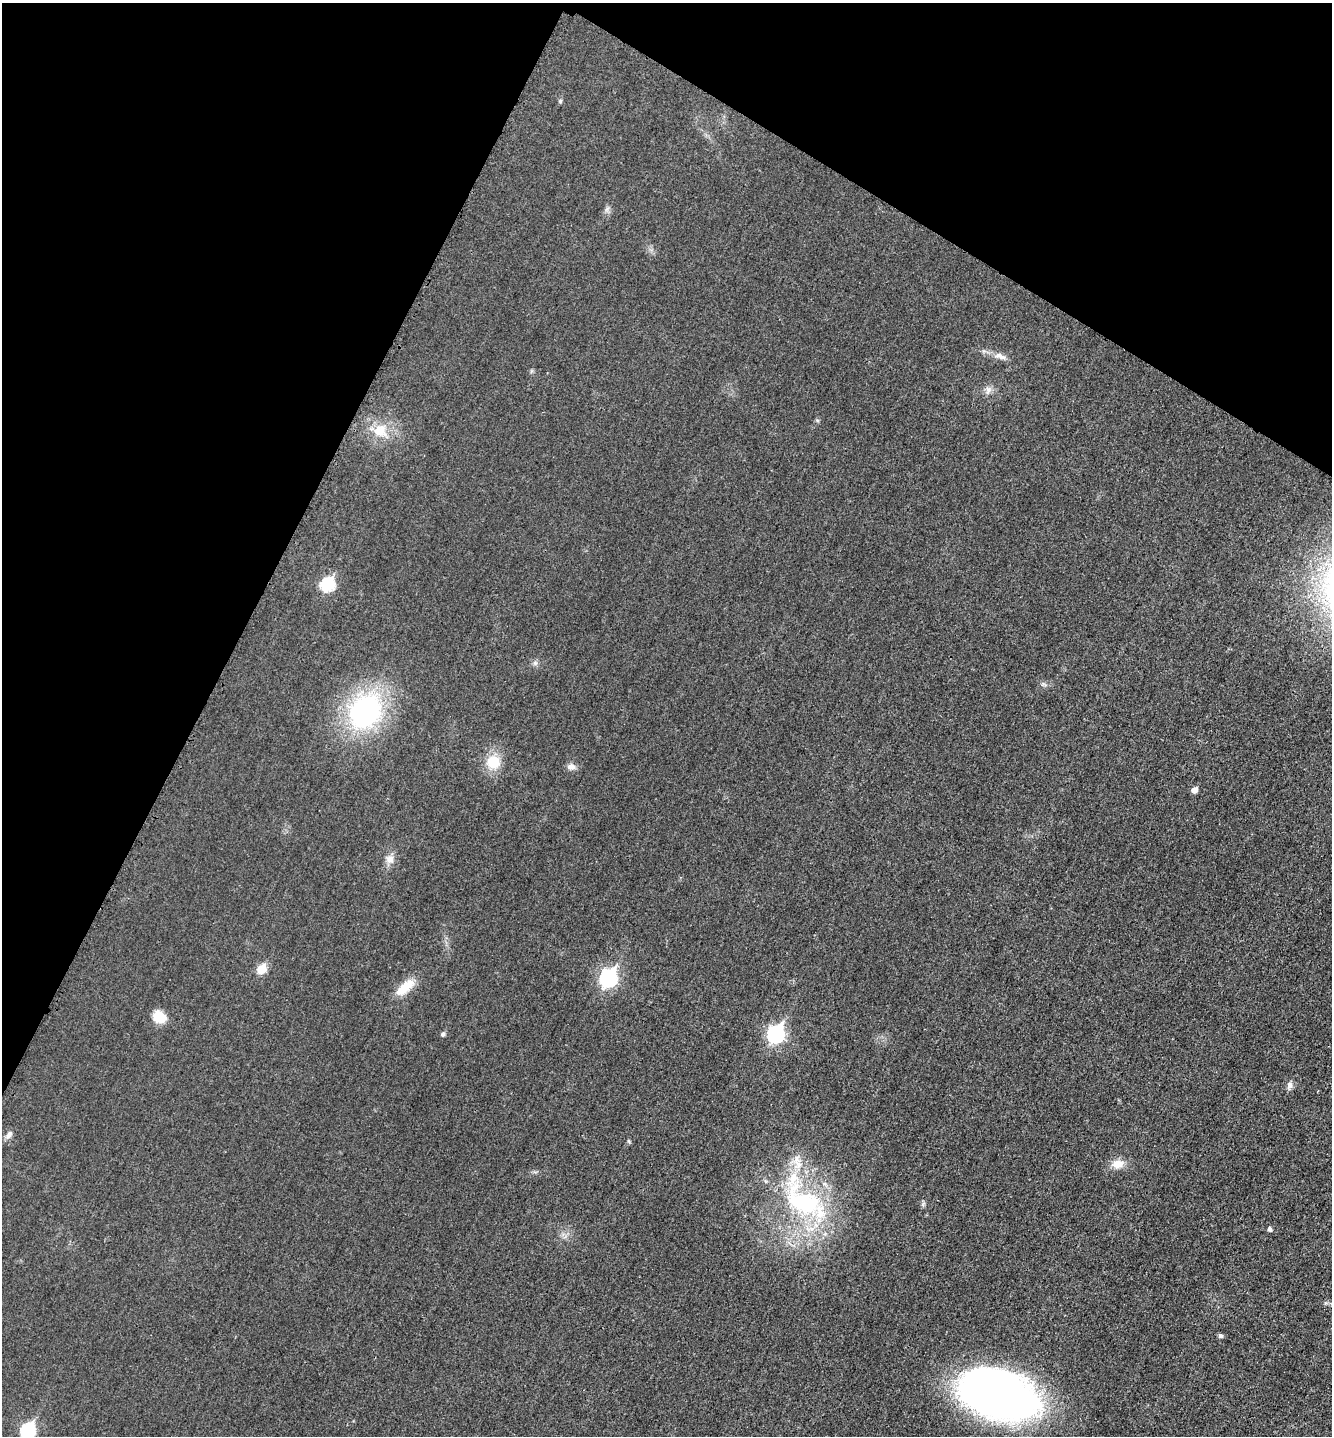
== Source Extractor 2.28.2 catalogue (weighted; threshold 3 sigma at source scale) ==
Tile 2 of 4 x 4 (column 2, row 1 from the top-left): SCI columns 1482-2811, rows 4315-5748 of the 5770 x 5759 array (HDU 1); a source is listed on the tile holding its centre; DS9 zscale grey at full resolution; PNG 1334 x 1438 px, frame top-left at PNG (2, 3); no overlay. Shown black and unused: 26% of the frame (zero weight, under 3 of 4 exposures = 1% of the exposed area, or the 3 px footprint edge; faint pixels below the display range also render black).
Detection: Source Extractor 2.28.2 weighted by HDU 2 'WHT'; one run over the whole footprint, this tile lists its part. Background 0.0197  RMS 0.0057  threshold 0.0257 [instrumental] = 3 sigma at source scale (4.5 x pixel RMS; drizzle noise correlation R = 1.50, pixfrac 1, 0.05/0.05 arcsec/px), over >= 5 px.
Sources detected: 30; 2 inside a brighter listed object's ellipse — not listed separately; the other 28 listed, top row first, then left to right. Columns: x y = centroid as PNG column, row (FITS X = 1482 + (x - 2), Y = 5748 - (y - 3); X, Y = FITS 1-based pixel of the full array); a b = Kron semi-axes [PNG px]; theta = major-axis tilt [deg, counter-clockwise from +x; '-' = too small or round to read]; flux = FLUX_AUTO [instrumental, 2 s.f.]
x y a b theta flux
560 101 6 4 48 0.76
607 209 8 4 53 1.4
1000 356 20 7 -16 4.6
988 390 11 8 75 2.9
380 431 21 19 -4 14
328 584 7 7 - 59
535 663 6 6 - 1.6
365 712 31 26 58 110
493 762 15 14 - 14
571 767 10 8 -3 3.1
1194 790 5 5 - 4
390 859 12 11 - 3.9
261 969 6 6 - 18
608 978 9 7 60 140
405 987 28 11 40 11
159 1017 16 13 -37 9.7
443 1034 6 5 - 1.3
776 1034 9 7 59 130
1289 1085 11 7 79 2.6
9 1135 12 7 57 2.5
629 1141 6 4 -45 0.7
1117 1164 15 11 4 6.5
803 1201 62 37 -33 91
923 1204 7 4 57 1.1
1270 1229 5 4 - 1.7
1220 1336 5 5 - 1.5
1000 1394 71 39 -18 360
28 1430 8 7 - 78
Isophote crosses this tile's border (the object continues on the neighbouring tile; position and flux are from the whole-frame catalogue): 1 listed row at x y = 28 1430